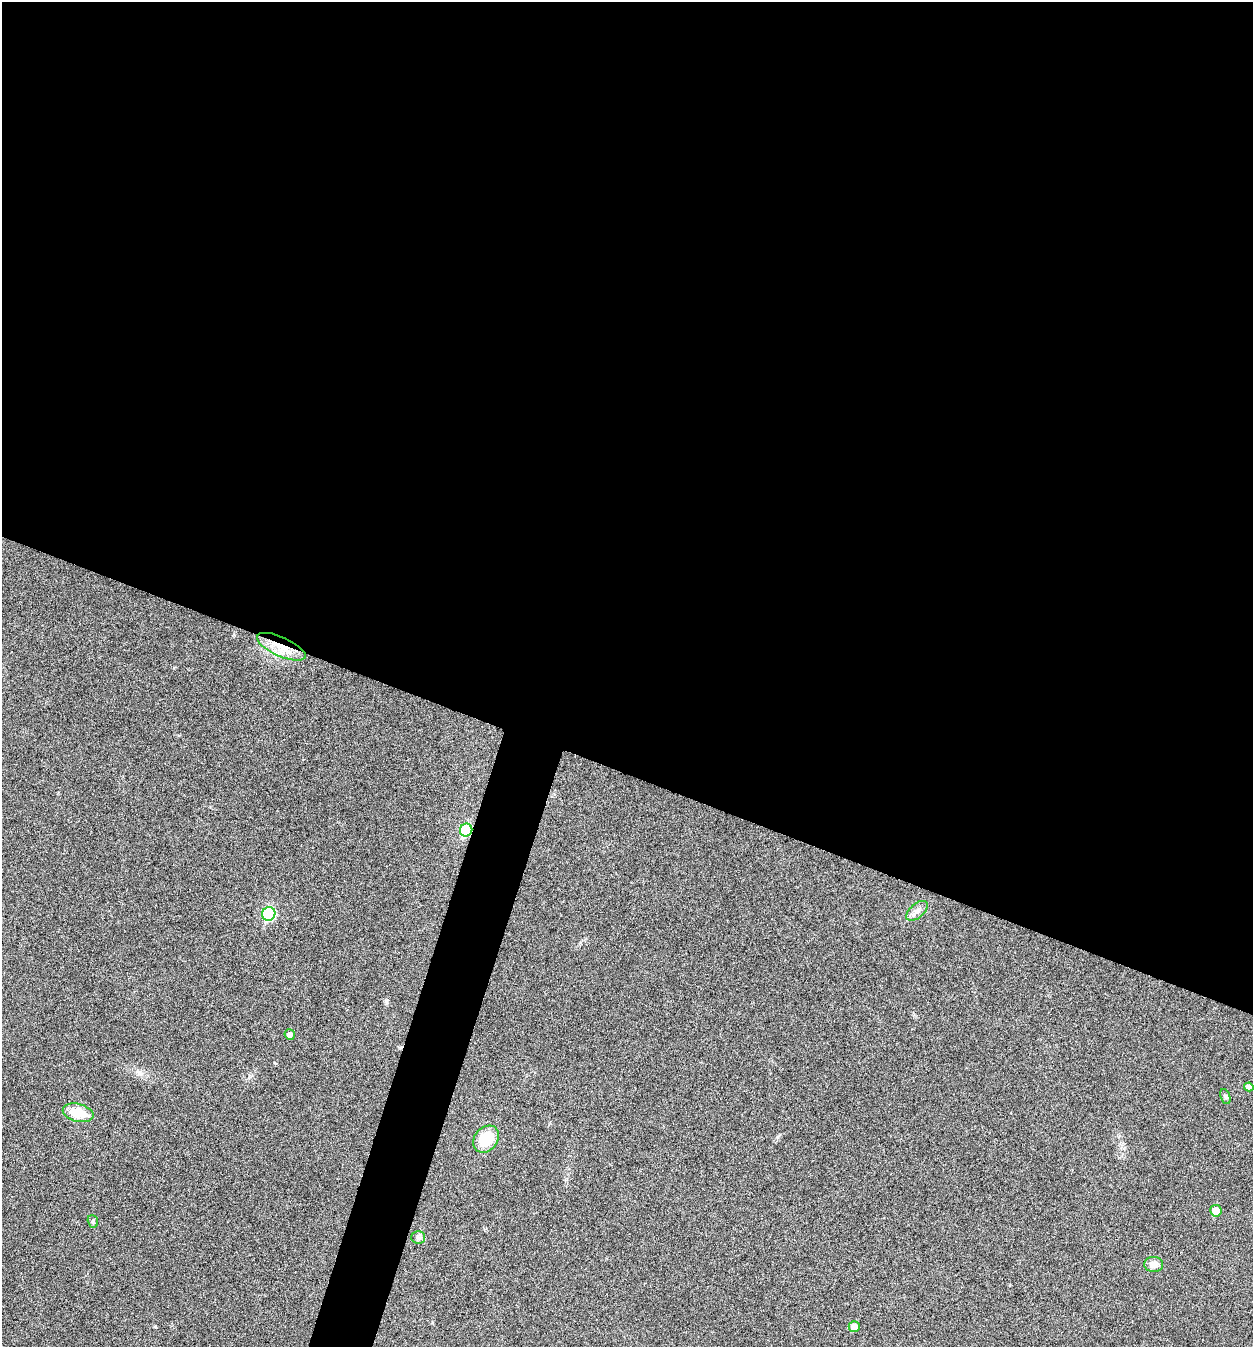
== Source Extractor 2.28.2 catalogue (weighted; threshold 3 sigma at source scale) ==
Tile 3 of 4 x 4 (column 3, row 1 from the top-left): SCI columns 2769-4019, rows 4038-5382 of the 5409 x 5398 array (HDU 1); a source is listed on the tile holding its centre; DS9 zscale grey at full resolution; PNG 1255 x 1349 px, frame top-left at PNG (2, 2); each listed source drawn as its Kron ellipse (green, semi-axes under 4 px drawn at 4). Shown black and unused: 60% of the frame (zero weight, under 5 of 9 exposures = <1% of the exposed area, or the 3 px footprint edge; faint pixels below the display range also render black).
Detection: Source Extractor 2.28.2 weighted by HDU 2 'WHT'; one run over the whole footprint, this tile lists its part. Background 0.136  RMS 0.0052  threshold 0.0214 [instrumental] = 3 sigma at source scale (4.09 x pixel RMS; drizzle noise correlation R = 1.36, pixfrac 0.8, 0.05/0.05 arcsec/px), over >= 5 px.
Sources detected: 14; all 14 listed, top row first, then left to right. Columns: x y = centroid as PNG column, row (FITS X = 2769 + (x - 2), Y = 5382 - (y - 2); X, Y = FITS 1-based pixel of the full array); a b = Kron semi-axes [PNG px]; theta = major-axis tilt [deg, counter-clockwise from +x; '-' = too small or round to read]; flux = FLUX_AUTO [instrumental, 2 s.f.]
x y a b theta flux
281 647 26 9 -24 10
466 830 6 6 - 29
917 911 13 7 41 2.5
269 914 7 6 - 44
290 1035 5 5 - 1.8
1249 1087 4 4 - 1.9
1225 1097 8 5 -70 0.92
78 1113 16 9 -14 12
486 1139 15 11 49 14
1216 1211 6 5 - 4.7
93 1221 6 5 - 0.87
418 1237 7 6 - 1.2
1154 1264 9 7 -3 3.9
854 1327 5 5 - 3.8
Overlapping masked pixels (flux is a lower limit): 2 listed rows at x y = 281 647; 466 830
Unlisted compact peaks at least as high as the median listed source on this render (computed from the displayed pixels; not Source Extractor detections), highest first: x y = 386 1001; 777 1137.